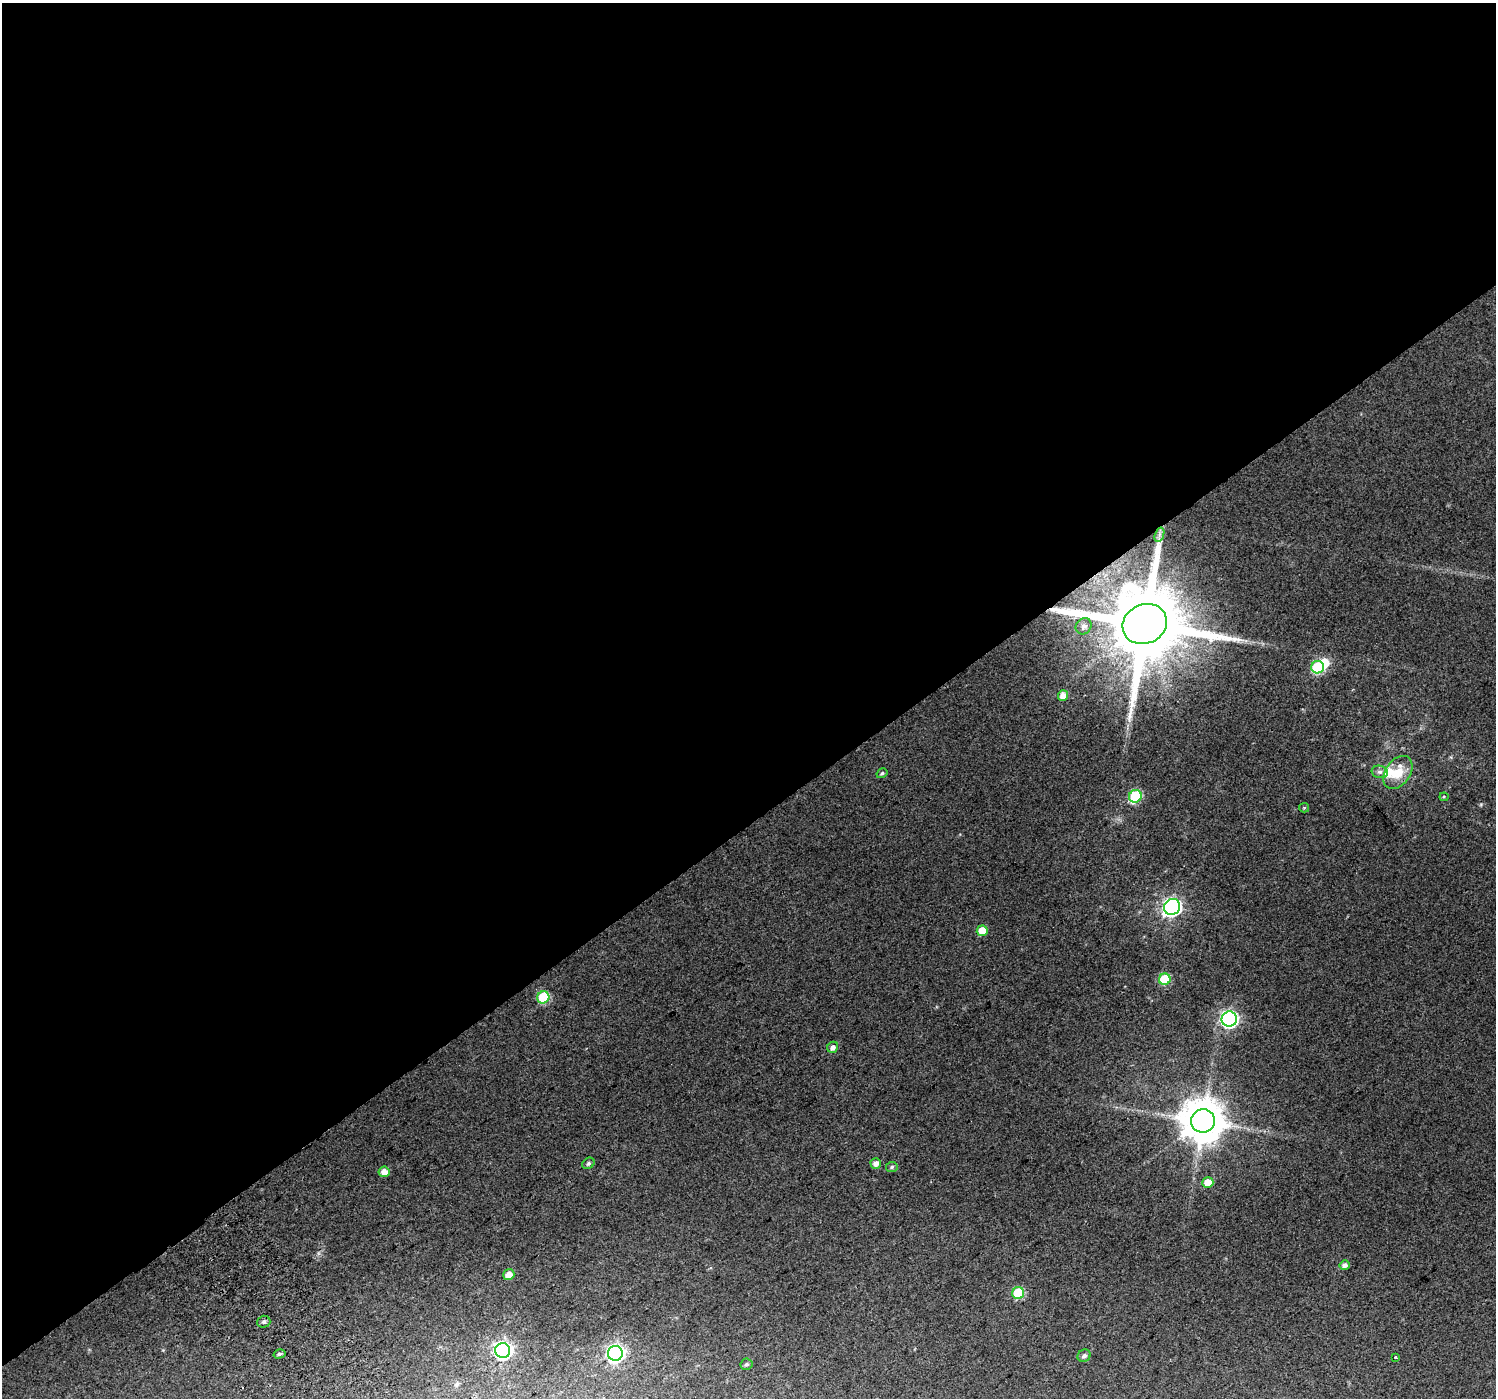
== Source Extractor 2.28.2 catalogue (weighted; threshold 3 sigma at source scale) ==
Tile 2 of 4 x 4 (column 2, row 1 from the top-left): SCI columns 1533-3026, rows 4413-5808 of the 6047 x 5969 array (HDU 1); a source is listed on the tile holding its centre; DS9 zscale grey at full resolution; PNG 1498 x 1400 px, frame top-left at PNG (2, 3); each listed source drawn as its Kron ellipse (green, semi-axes under 4 px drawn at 4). Shown black and unused: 59% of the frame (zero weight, under 2 of 3 exposures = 2% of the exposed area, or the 3 px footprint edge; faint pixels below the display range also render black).
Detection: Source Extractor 2.28.2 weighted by HDU 2 'WHT'; one run over the whole footprint, this tile lists its part. Background 0.0471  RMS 0.011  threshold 0.0492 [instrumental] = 3 sigma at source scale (4.5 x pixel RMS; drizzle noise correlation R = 1.50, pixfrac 1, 0.0396/0.0396 arcsec/px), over >= 5 px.
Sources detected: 36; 2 inside a brighter object's white glare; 1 cosmic-ray / hot-pixel residue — neither listed nor drawn; the other 33 listed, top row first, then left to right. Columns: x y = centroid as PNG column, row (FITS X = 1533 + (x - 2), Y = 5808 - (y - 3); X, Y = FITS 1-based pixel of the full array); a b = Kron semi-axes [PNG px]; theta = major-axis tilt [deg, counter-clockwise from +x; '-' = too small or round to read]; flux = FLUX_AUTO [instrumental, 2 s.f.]
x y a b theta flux
1159 535 7 4 72 3.3
1145 624 23 19 26 19000
1084 626 9 7 50 5.6
1318 667 6 6 - 76
1063 695 5 5 - 11
1380 772 8 6 -13 3.5
1398 772 18 12 55 23
882 773 6 4 31 1.7
1135 796 6 6 - 87
1444 797 4 4 - 1.1
1304 808 5 4 - 1.3
1172 907 8 7 - 390
982 931 5 5 - 19
1165 979 6 5 - 52
543 997 6 6 - 65
1229 1019 7 7 - 310
833 1047 6 5 - 4.9
1203 1121 12 11 - 4000
588 1163 6 5 - 2
876 1163 5 5 - 6.6
892 1167 6 5 - 1.8
384 1172 5 5 - 10
1208 1183 6 5 - 15
1344 1265 5 4 - 5.7
509 1275 6 5 - 10
1018 1293 6 6 - 71
264 1322 7 6 - 2.6
503 1350 7 7 - 370
615 1353 7 7 - 390
279 1354 6 4 15 2.2
1084 1356 7 6 - 3.4
1396 1357 3 3 - 3.5
746 1364 6 5 - 2.4
Overlapping masked pixels (flux is a lower limit): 1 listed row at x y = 1145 624